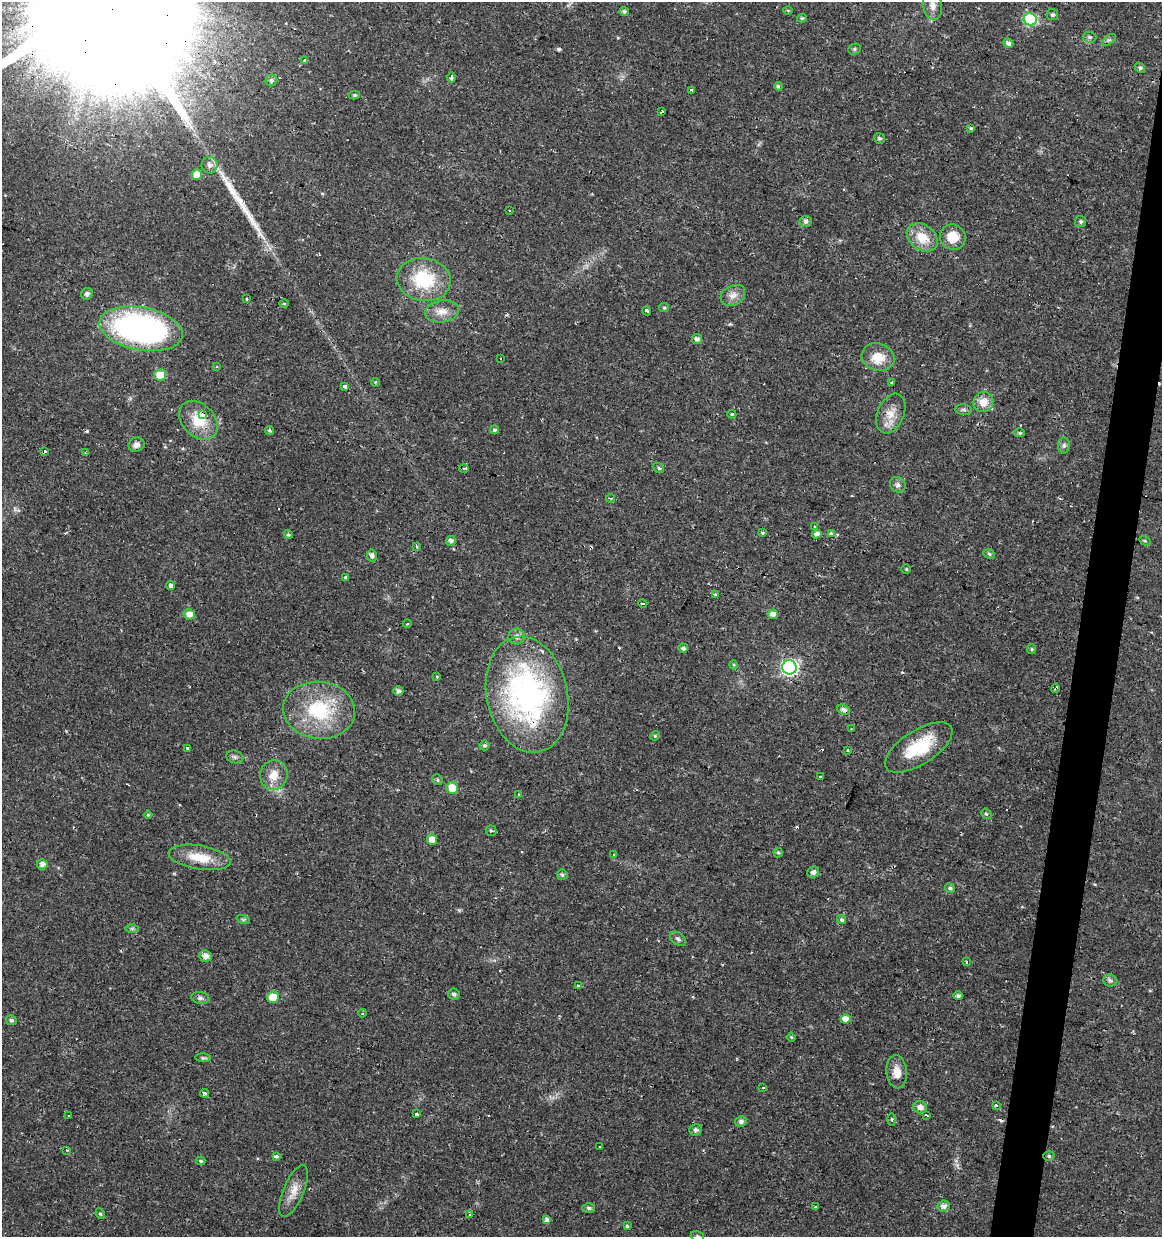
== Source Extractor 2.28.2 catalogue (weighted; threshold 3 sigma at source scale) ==
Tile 10 of 4 x 4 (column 2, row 3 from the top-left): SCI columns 1381-2540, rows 1238-2472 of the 5142 x 4941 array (HDU 1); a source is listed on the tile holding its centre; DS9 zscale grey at full resolution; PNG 1164 x 1239 px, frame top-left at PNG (2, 2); each listed source drawn as its Kron ellipse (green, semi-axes under 4 px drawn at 4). Shown black and unused: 3% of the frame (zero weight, under 2 of 3 exposures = <1% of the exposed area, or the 3 px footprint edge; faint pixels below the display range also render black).
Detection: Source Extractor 2.28.2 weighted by HDU 2 'WHT'; one run over the whole footprint, this tile lists its part. Background 0.0224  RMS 0.0028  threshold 0.0127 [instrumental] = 3 sigma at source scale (4.5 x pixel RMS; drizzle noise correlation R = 1.50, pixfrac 1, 0.0396/0.0396 arcsec/px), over >= 5 px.
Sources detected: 172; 14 cosmic-ray / hot-pixel residue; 1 long thin detection or spike segment (spike, bleed or trail) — neither listed nor drawn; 2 inside a brighter listed object's ellipse — not listed separately; the other 155 listed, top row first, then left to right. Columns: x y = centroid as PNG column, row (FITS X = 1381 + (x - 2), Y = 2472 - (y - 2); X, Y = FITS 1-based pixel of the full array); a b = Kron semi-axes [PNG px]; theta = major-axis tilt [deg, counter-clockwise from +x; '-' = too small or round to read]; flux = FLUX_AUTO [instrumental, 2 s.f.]
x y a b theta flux
933 6 14 9 -80 2.2
624 11 5 4 - 0.54
788 11 5 3 - 0.27
1052 15 5 5 - 0.59
802 18 5 4 - 0.4
1030 19 6 6 - 27
1090 37 7 5 -3 0.63
1109 40 8 4 35 0.54
1008 43 5 4 - 1.2
854 49 6 5 - 0.51
305 60 4 3 - 5.4
1140 68 5 4 - 0.56
451 77 5 3 - 0.66
271 80 6 5 - 0.86
778 86 4 4 - 0.53
692 90 4 3 - 2
354 95 5 4 - 0.43
661 112 4 3 - 0.77
971 128 4 3 - 0.34
879 138 6 5 - 0.49
210 165 8 8 - 1.5
197 175 5 5 - 3.2
510 210 3 2 - 0.38
806 221 6 5 - 0.92
1080 222 5 5 - 0.61
922 237 17 12 -36 5.8
953 237 13 12 - 5
424 280 27 21 -9 15
87 294 6 5 - 0.71
733 295 13 10 30 2.1
247 298 3 2 - 0.29
284 304 5 3 - 0.25
664 308 5 4 - 0.37
442 311 17 11 9 3
647 311 4 3 - 1.8
141 329 42 21 -10 83
697 339 5 5 - 1
878 357 16 13 -17 5.5
501 359 3 3 - 1.8
216 366 3 3 - 0.29
160 375 6 5 - 4.8
375 382 4 3 - 0.23
892 383 3 3 - 0.38
344 387 3 3 - 1.3
983 402 10 9 - 3.3
964 410 8 5 -6 0.64
732 414 4 3 - 0.3
891 414 21 13 67 4.1
203 415 4 3 - 19
198 420 22 16 -45 7.8
269 430 4 4 - 0.4
494 430 4 4 - 0.54
1020 433 5 4 - 0.41
136 445 8 7 - 1.3
1064 445 8 6 -89 0.69
45 452 3 3 - 0.82
86 453 4 3 - 1.5
464 468 5 3 - 0.72
659 468 6 4 -33 0.56
898 485 8 7 - 0.95
611 498 4 3 - 0.45
814 527 4 3 - 0.27
762 532 3 3 - 0.77
288 534 4 4 - 0.46
817 534 5 4 - 1.3
831 534 3 3 - 1.7
451 541 5 5 - 0.96
1145 541 6 4 -28 0.38
417 547 3 2 - 0.5
989 554 6 5 - 0.54
372 555 6 5 - 1.1
906 569 5 5 - 0.38
345 577 4 3 - 2.1
170 585 4 4 - 2.7
715 594 3 3 - 1.8
643 604 5 3 - 2
189 614 5 5 - 2.1
773 614 5 5 - 1.6
407 623 4 3 - 0.29
517 636 8 8 - 1.5
683 648 5 4 - 0.72
1032 649 5 4 - 0.35
734 665 4 3 - 0.27
789 667 7 7 - 73
437 677 4 3 - 0.29
1055 688 5 2 - 0.47
398 691 5 5 - 0.87
527 695 59 40 -78 75
843 709 6 5 - 1.1
319 710 36 28 -6 20
851 729 4 3 - 0.31
655 736 5 4 - 0.37
484 745 5 5 - 0.52
919 747 38 17 32 13
187 748 4 3 - 1.3
848 750 4 3 - 0.37
235 757 8 6 -17 0.75
274 775 15 13 74 3.9
821 777 3 3 - 0.85
437 780 6 4 -51 0.46
452 788 6 6 - 4.5
519 795 4 3 - 0.63
986 814 5 4 - 0.42
148 815 4 4 - 0.37
491 831 5 5 - 0.47
432 839 5 5 - 2.8
778 853 5 4 - 0.42
614 854 3 3 - 0.36
200 857 31 12 -9 7.1
42 864 5 5 - 1.3
813 872 6 5 - 0.95
562 875 5 5 - 0.65
950 888 5 4 - 0.62
243 919 7 4 -18 0.42
841 920 5 4 - 0.6
132 929 7 4 0 0.53
678 939 9 6 -37 0.76
206 956 6 5 - 1.7
966 962 4 3 - 0.35
1110 980 7 6 - 0.81
579 985 3 3 - 1.1
454 994 6 5 - 0.75
958 996 5 4 - 0.69
273 997 6 5 - 4.8
200 998 9 6 -9 0.85
362 1013 4 3 - 0.46
845 1019 5 4 - 2.7
11 1020 5 5 - 0.63
791 1037 4 4 - 0.38
203 1058 8 4 -3 0.55
897 1072 17 10 -84 3.4
763 1087 3 3 - 0.95
204 1093 4 3 - 1.6
996 1106 3 3 - 0.36
920 1107 7 6 - 1.8
416 1114 3 3 - 5.5
927 1115 3 2 - 0.56
68 1116 3 2 - 0.4
892 1119 6 3 -88 0.4
741 1121 6 5 - 0.93
696 1130 6 5 - 0.79
599 1147 3 2 - 0.33
67 1150 3 2 - 0.6
276 1156 4 3 - 5
1049 1156 5 4 - 0.44
201 1161 4 3 - 0.47
293 1191 27 10 67 3.7
816 1206 3 3 - 2.5
944 1206 6 5 - 1.3
589 1208 6 4 -1 0.66
100 1214 5 4 - 0.45
470 1214 4 3 - 0.57
547 1220 4 4 - 1.1
627 1226 4 4 - 0.35
697 1236 7 5 -18 0.51
Overlapping masked pixels (flux is a lower limit): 5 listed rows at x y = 141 329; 891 414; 203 415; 198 420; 527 695
Isophote crosses this tile's border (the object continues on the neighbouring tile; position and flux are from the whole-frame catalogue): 2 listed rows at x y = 933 6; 697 1236